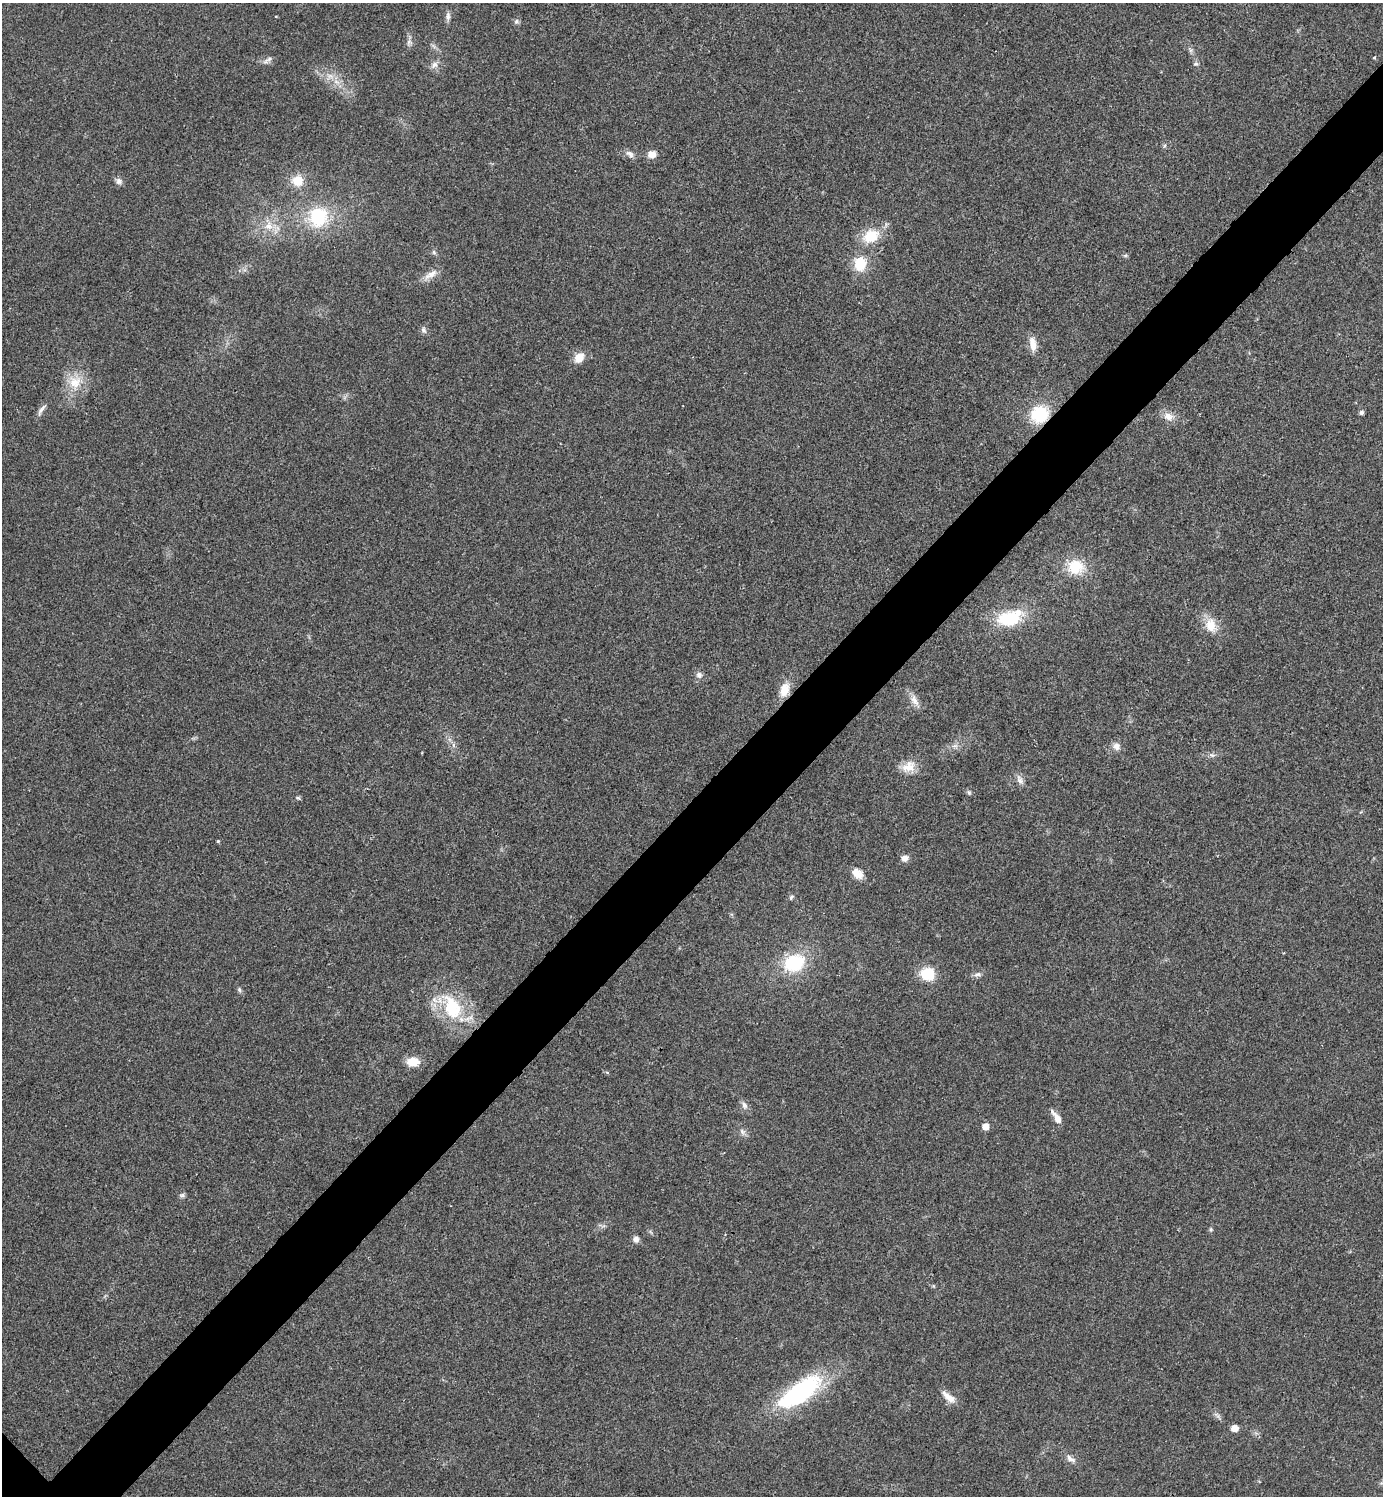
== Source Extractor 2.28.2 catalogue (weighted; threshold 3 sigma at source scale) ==
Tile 10 of 4 x 4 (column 2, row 3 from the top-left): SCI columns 1541-2921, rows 1501-2994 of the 5984 x 5984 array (HDU 1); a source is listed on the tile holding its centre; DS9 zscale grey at full resolution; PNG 1385 x 1498 px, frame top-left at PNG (2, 3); no overlay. Shown black and unused: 6% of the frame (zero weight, under 3 of 4 exposures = <1% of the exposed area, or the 3 px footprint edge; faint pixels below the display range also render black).
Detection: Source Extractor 2.28.2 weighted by HDU 2 'WHT'; one run over the whole footprint, this tile lists its part. Background 0.0199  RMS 0.0054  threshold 0.0245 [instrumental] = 3 sigma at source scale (4.5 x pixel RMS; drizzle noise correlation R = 1.50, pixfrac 1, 0.05/0.05 arcsec/px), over >= 5 px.
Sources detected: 61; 1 inside a brighter listed object's ellipse — not listed separately; the other 60 listed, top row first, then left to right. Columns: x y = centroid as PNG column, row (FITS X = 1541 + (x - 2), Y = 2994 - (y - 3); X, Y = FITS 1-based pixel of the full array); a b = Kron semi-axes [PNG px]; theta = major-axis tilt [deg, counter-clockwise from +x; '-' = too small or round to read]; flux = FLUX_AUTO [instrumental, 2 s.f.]
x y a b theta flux
448 16 12 6 85 2.1
516 21 7 6 - 1.2
409 42 7 6 - 1.5
1190 50 7 4 -71 1.1
1374 58 4 4 - 0.55
269 59 8 4 45 1.4
1196 64 6 4 -18 0.85
435 65 10 8 50 2.7
330 76 8 6 -30 2.2
630 154 11 6 -43 2.4
652 154 9 8 - 4.2
119 181 9 7 -89 2
297 181 12 12 - 9.3
318 217 24 22 83 29
269 226 12 11 - 6
871 236 18 13 24 14
434 252 7 5 -61 1
860 264 15 14 - 13
431 274 23 8 31 4.7
423 330 8 6 -55 1.5
1033 344 19 8 -81 5.4
579 358 10 9 - 7.3
75 382 17 16 - 11
41 410 18 5 53 2.2
1361 412 6 5 - 1.2
1039 414 16 15 - 26
1168 416 14 11 -21 4.6
1075 567 20 18 6 15
1010 619 24 15 7 27
1211 625 20 13 -82 8.5
699 675 7 7 - 2.1
784 690 17 11 74 7.5
914 700 18 8 -63 4.2
955 746 7 4 18 1.4
1117 746 10 8 -47 3
909 767 19 14 23 7.5
1020 780 15 6 -53 2.7
969 792 7 4 -1 0.86
298 798 6 4 -17 0.76
218 841 4 3 - 0.6
905 858 8 7 - 2.9
858 874 15 10 -42 5
791 897 7 5 52 0.97
794 963 21 16 23 30
927 974 16 15 - 13
978 974 11 6 13 1.9
239 990 7 5 -87 1
452 1008 33 21 -67 32
413 1062 13 9 -1 8.7
744 1105 11 7 -58 2.2
1057 1117 19 6 -56 4.5
986 1126 5 5 - 6
742 1132 9 4 -67 1.5
182 1195 7 6 - 1.2
1211 1229 6 4 72 0.75
636 1239 7 7 - 2.4
800 1392 54 20 35 67
949 1397 20 8 -39 5.1
1235 1428 6 6 - 5
1070 1459 15 6 -35 2.8
Overlapping masked pixels (flux is a lower limit): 1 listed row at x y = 1039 414